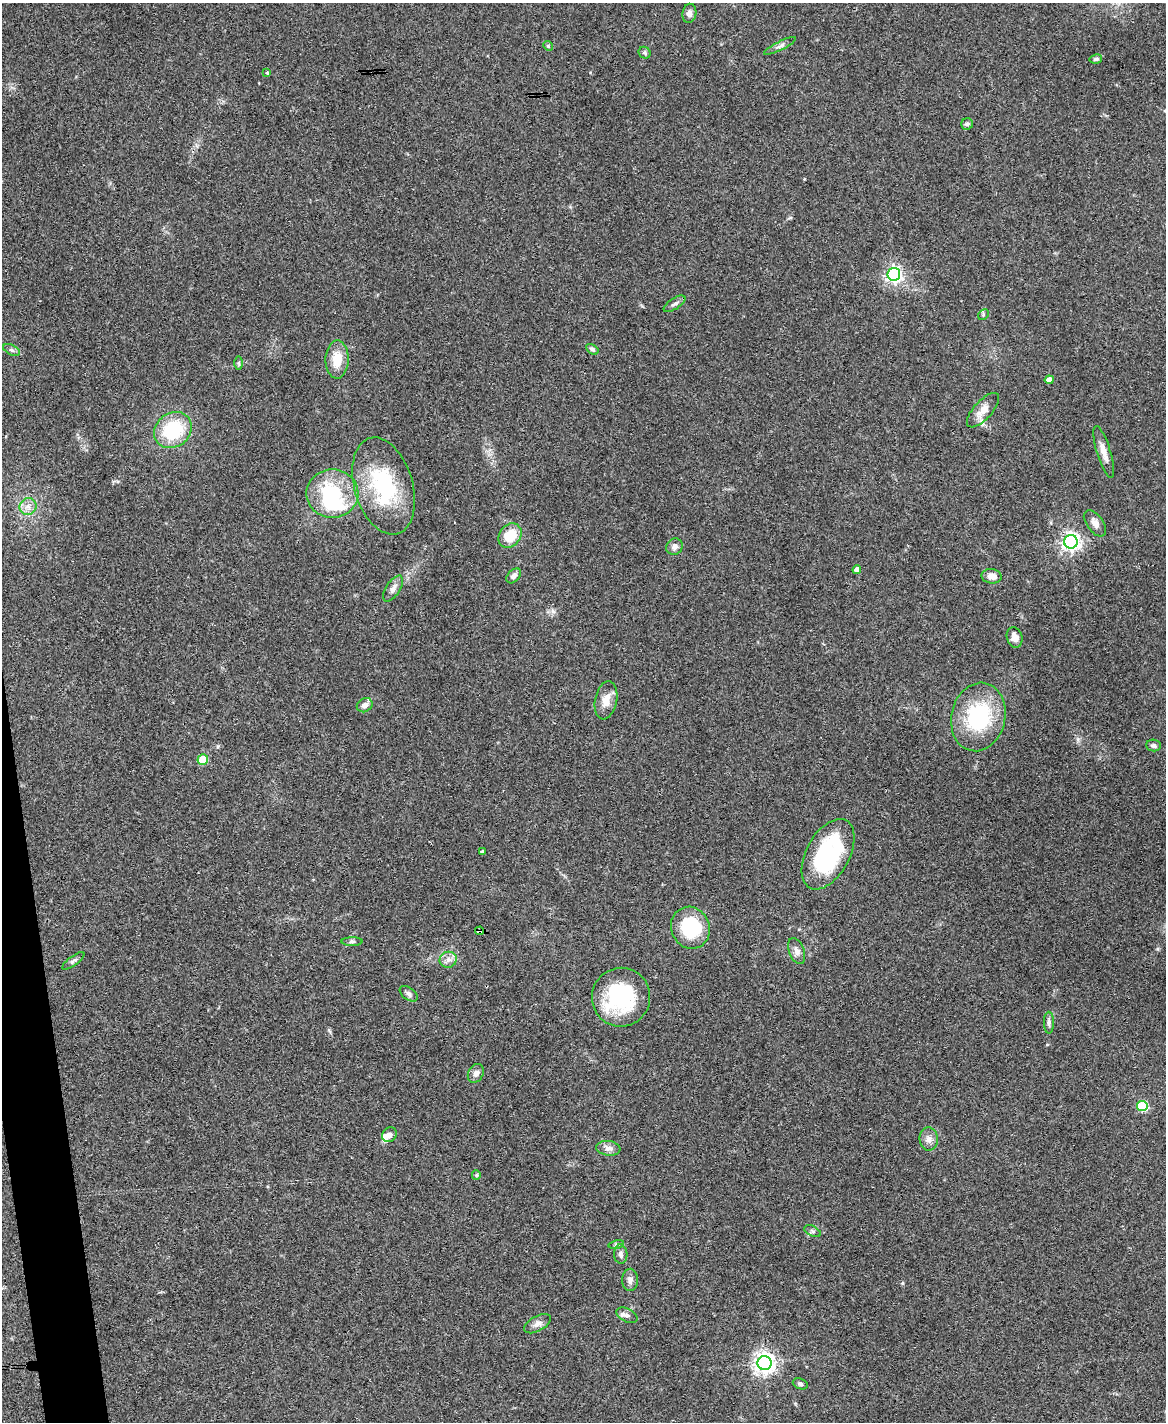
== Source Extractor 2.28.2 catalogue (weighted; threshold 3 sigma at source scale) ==
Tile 7 of 4 x 3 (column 3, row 2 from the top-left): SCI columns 2327-3490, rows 1660-3079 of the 4653 x 4631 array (HDU 1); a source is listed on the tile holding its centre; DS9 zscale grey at full resolution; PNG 1168 x 1424 px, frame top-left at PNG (2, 3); each listed source drawn as its Kron ellipse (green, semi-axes under 4 px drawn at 4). Shown black and unused: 2% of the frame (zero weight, under 3 of 4 exposures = <1% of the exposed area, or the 3 px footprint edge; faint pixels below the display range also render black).
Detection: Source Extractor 2.28.2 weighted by HDU 2 'WHT'; one run over the whole footprint, this tile lists its part. Background 0.0739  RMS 0.0056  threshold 0.025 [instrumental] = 3 sigma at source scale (4.5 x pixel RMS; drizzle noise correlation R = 1.50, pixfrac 1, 0.05/0.05 arcsec/px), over >= 5 px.
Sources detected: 64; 1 inside a brighter object's white glare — neither listed nor drawn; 3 inside a brighter listed object's ellipse — not listed separately; the other 60 listed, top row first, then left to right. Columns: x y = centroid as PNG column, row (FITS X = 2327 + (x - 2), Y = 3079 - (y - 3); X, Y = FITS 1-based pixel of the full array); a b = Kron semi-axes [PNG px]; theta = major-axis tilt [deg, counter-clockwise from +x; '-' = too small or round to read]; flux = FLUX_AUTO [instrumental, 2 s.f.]
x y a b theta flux
689 13 9 7 80 2.6
548 46 5 4 - 0.7
780 46 17 4 26 2.1
645 53 6 5 - 1.1
1096 59 6 4 11 1.2
267 73 3 3 - 0.73
967 124 6 6 - 1.1
894 274 6 6 - 170
675 304 12 5 33 1.9
983 315 6 4 46 0.81
592 349 7 4 -32 1.2
12 350 9 5 -26 1.3
337 359 19 11 89 11
239 363 6 4 -89 0.89
1049 380 4 4 - 4
983 410 22 9 48 6.1
173 430 20 17 38 32
1104 452 27 6 -73 5.4
384 486 50 29 -73 50
332 494 26 24 -4 41
28 507 9 8 - 3.4
1095 523 15 8 -54 3.4
510 536 13 10 53 14
1071 542 7 6 - 250
674 547 8 8 - 2.5
857 570 4 4 - 3.2
514 576 9 5 46 2.4
992 576 10 7 -8 3.7
393 589 15 7 56 3.1
1015 637 10 7 -74 4.2
606 700 19 11 79 6.4
365 705 8 6 31 2.9
978 717 34 27 78 48
1153 745 7 6 - 1.6
203 759 5 5 - 24
483 852 3 3 - 1.1
828 854 38 21 61 60
690 928 21 19 -67 35
479 931 4 4 - 24
352 942 10 4 1 1.2
797 951 13 7 -69 3.1
448 960 8 8 - 2.9
73 961 13 4 36 1.4
409 994 10 6 -37 1.7
621 997 29 29 - 49
1049 1023 11 5 -89 1.6
476 1073 10 7 60 2.6
1142 1106 5 5 - 35
389 1135 8 6 49 2.1
929 1139 11 9 -84 3.3
608 1148 12 7 -6 2.8
476 1175 5 4 - 0.63
812 1231 9 5 -27 1.2
616 1244 8 4 10 0.88
621 1254 9 6 -86 1.8
630 1280 11 8 89 2.7
627 1315 11 6 -26 2.3
537 1324 15 7 28 3
764 1363 7 7 - 370
800 1384 8 5 -22 1.3
Overlapping masked pixels (flux is a lower limit): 1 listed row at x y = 479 931